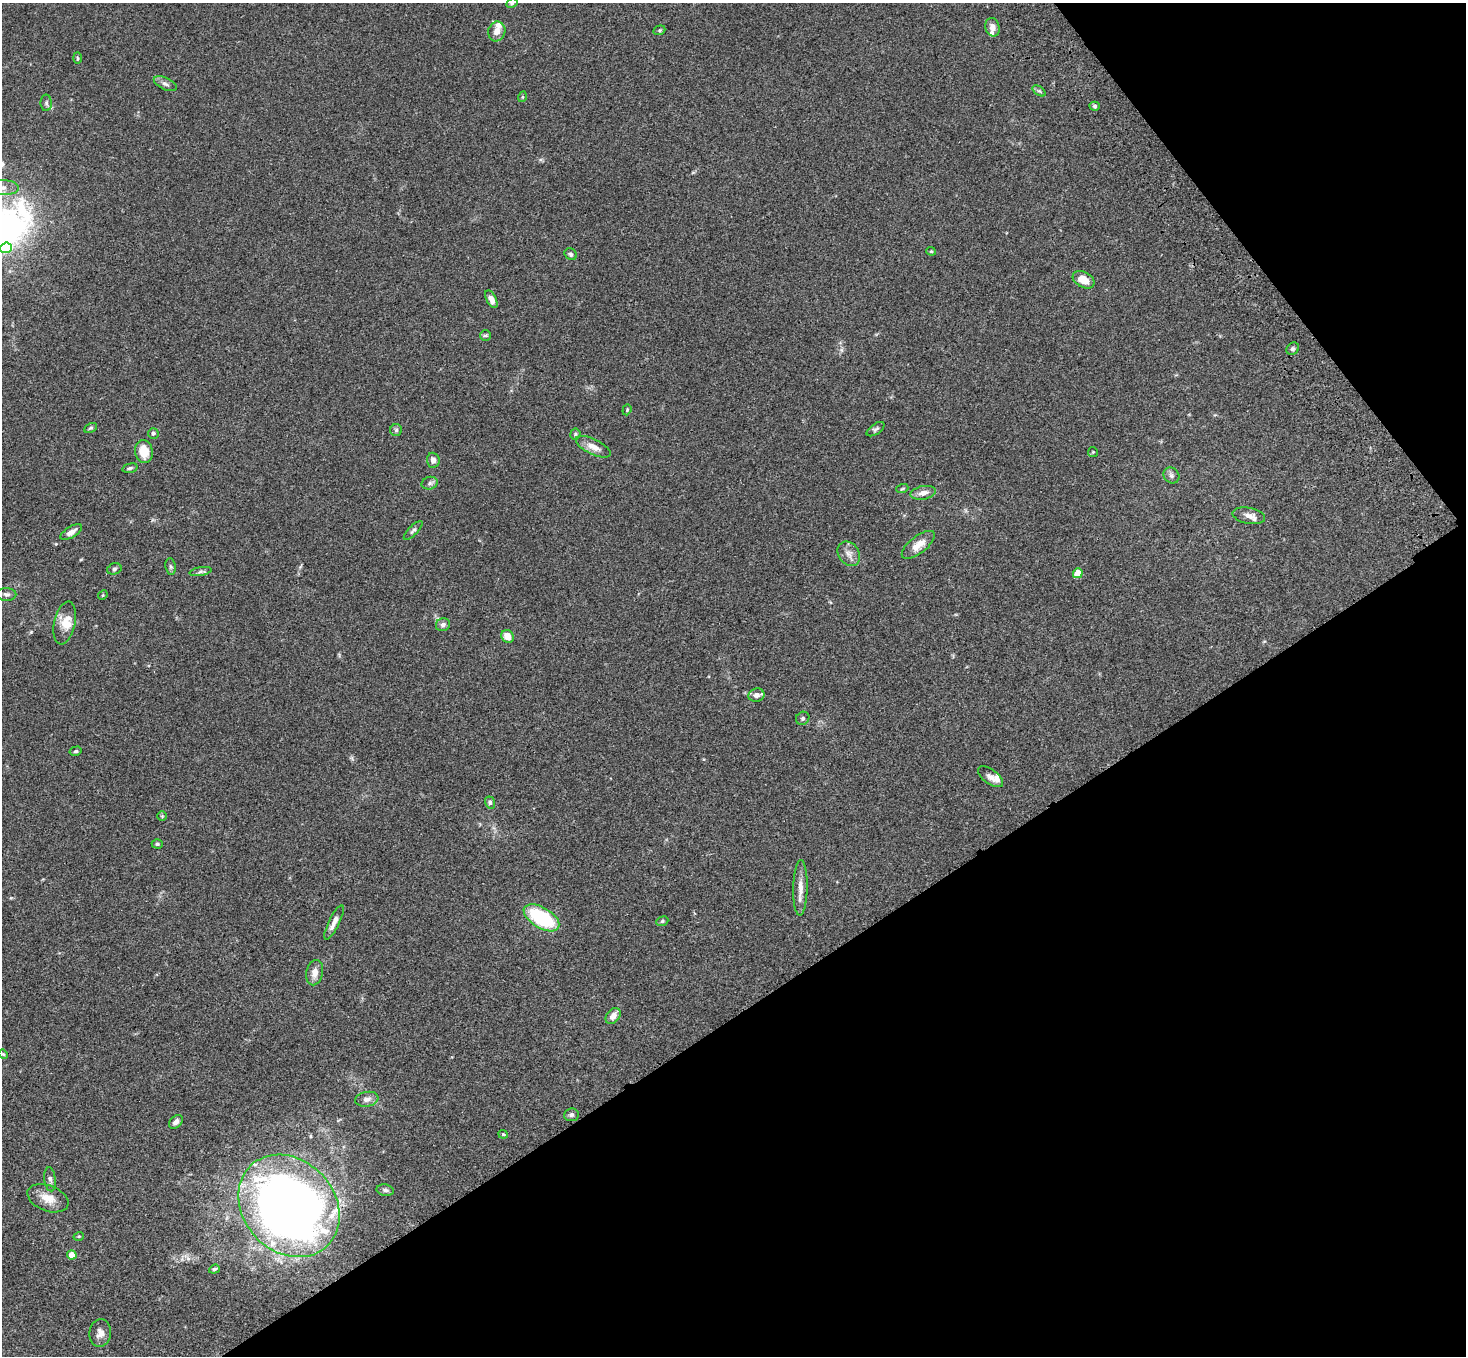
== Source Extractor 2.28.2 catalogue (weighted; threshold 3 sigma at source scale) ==
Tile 12 of 4 x 4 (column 4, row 3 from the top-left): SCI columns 4499-5962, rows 1730-3083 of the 6069 x 6028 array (HDU 1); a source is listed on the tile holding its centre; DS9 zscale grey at full resolution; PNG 1468 x 1358 px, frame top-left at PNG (2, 3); each listed source drawn as its Kron ellipse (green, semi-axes under 4 px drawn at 4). Shown black and unused: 31% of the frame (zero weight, under 3 of 4 exposures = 6% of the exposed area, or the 3 px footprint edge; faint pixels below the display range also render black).
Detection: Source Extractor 2.28.2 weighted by HDU 2 'WHT'; one run over the whole footprint, this tile lists its part. Background 0.0598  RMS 0.0053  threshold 0.0237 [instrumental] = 3 sigma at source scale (4.5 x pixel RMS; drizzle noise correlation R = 1.50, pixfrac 1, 0.05/0.05 arcsec/px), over >= 5 px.
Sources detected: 79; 6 inside a brighter listed object's ellipse — not listed separately; the other 73 listed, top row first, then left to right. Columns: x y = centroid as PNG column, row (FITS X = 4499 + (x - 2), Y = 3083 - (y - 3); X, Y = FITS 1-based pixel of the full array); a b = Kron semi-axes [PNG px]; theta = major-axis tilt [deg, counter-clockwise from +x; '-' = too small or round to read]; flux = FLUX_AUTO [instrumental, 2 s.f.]
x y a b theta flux
512 3 6 4 28 0.71
992 27 9 7 -76 2.8
659 30 6 4 21 0.75
497 31 10 8 72 3.7
77 58 6 4 -88 0.64
165 84 12 6 -25 1.9
1039 91 7 4 -36 0.78
522 97 5 3 - 0.41
46 103 8 5 -88 1.2
1095 106 5 4 - 0.98
2 188 16 7 -1 4
6 248 6 5 - 12
931 251 4 4 - 0.55
571 254 6 5 - 1
1083 280 12 7 -30 6.4
491 299 9 5 -63 3
485 335 5 5 - 0.94
1293 349 7 5 43 1.1
627 410 6 4 70 0.65
90 428 7 4 26 0.84
876 429 10 5 34 1.2
396 430 6 6 - 1.1
153 433 5 5 - 1.1
575 434 6 5 - 0.8
593 447 19 7 -26 5.1
144 452 12 9 -80 9
1093 452 5 5 - 0.58
433 460 7 6 - 2.5
130 468 8 4 15 0.97
1171 475 8 7 - 1.6
430 483 8 6 16 1.3
902 489 6 3 19 0.6
923 493 13 6 11 3.5
1249 516 16 8 -11 3.5
413 531 12 4 46 1.2
71 532 12 5 32 2.8
918 545 20 8 38 5.9
849 554 13 10 -54 3.5
171 567 8 5 -82 1.1
114 569 7 5 17 1
200 572 11 4 10 1.2
1078 573 5 4 - 11
6 594 10 6 -3 1.6
103 595 5 4 - 0.47
65 623 22 10 78 6.7
443 625 7 6 - 1.5
507 636 7 5 -51 5.6
756 695 8 6 9 2.4
803 718 7 6 - 1.1
76 751 6 4 14 0.75
991 777 14 7 -36 2.8
490 802 6 5 - 1.1
162 816 5 5 - 0.58
157 844 5 4 - 0.72
800 888 28 7 89 5.1
541 918 20 10 -31 36
662 921 6 4 22 0.76
334 922 19 5 64 3.4
315 973 13 8 77 3.9
613 1016 9 6 52 3.9
3 1054 5 4 - 0.49
367 1099 12 7 10 2.6
571 1115 7 6 - 1.3
176 1122 8 5 43 2.3
503 1134 5 4 - 0.53
50 1179 12 5 -84 1.6
385 1190 8 5 -10 1.3
48 1198 21 13 -21 7.2
289 1206 56 45 -47 500
79 1236 5 3 - 0.49
72 1255 5 4 - 10
214 1269 5 4 - 1.2
100 1333 14 10 83 3.3
Overlapping masked pixels (flux is a lower limit): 1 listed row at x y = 289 1206
Isophote crosses this tile's border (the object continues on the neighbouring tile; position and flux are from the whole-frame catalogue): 3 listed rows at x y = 512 3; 2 188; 6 248